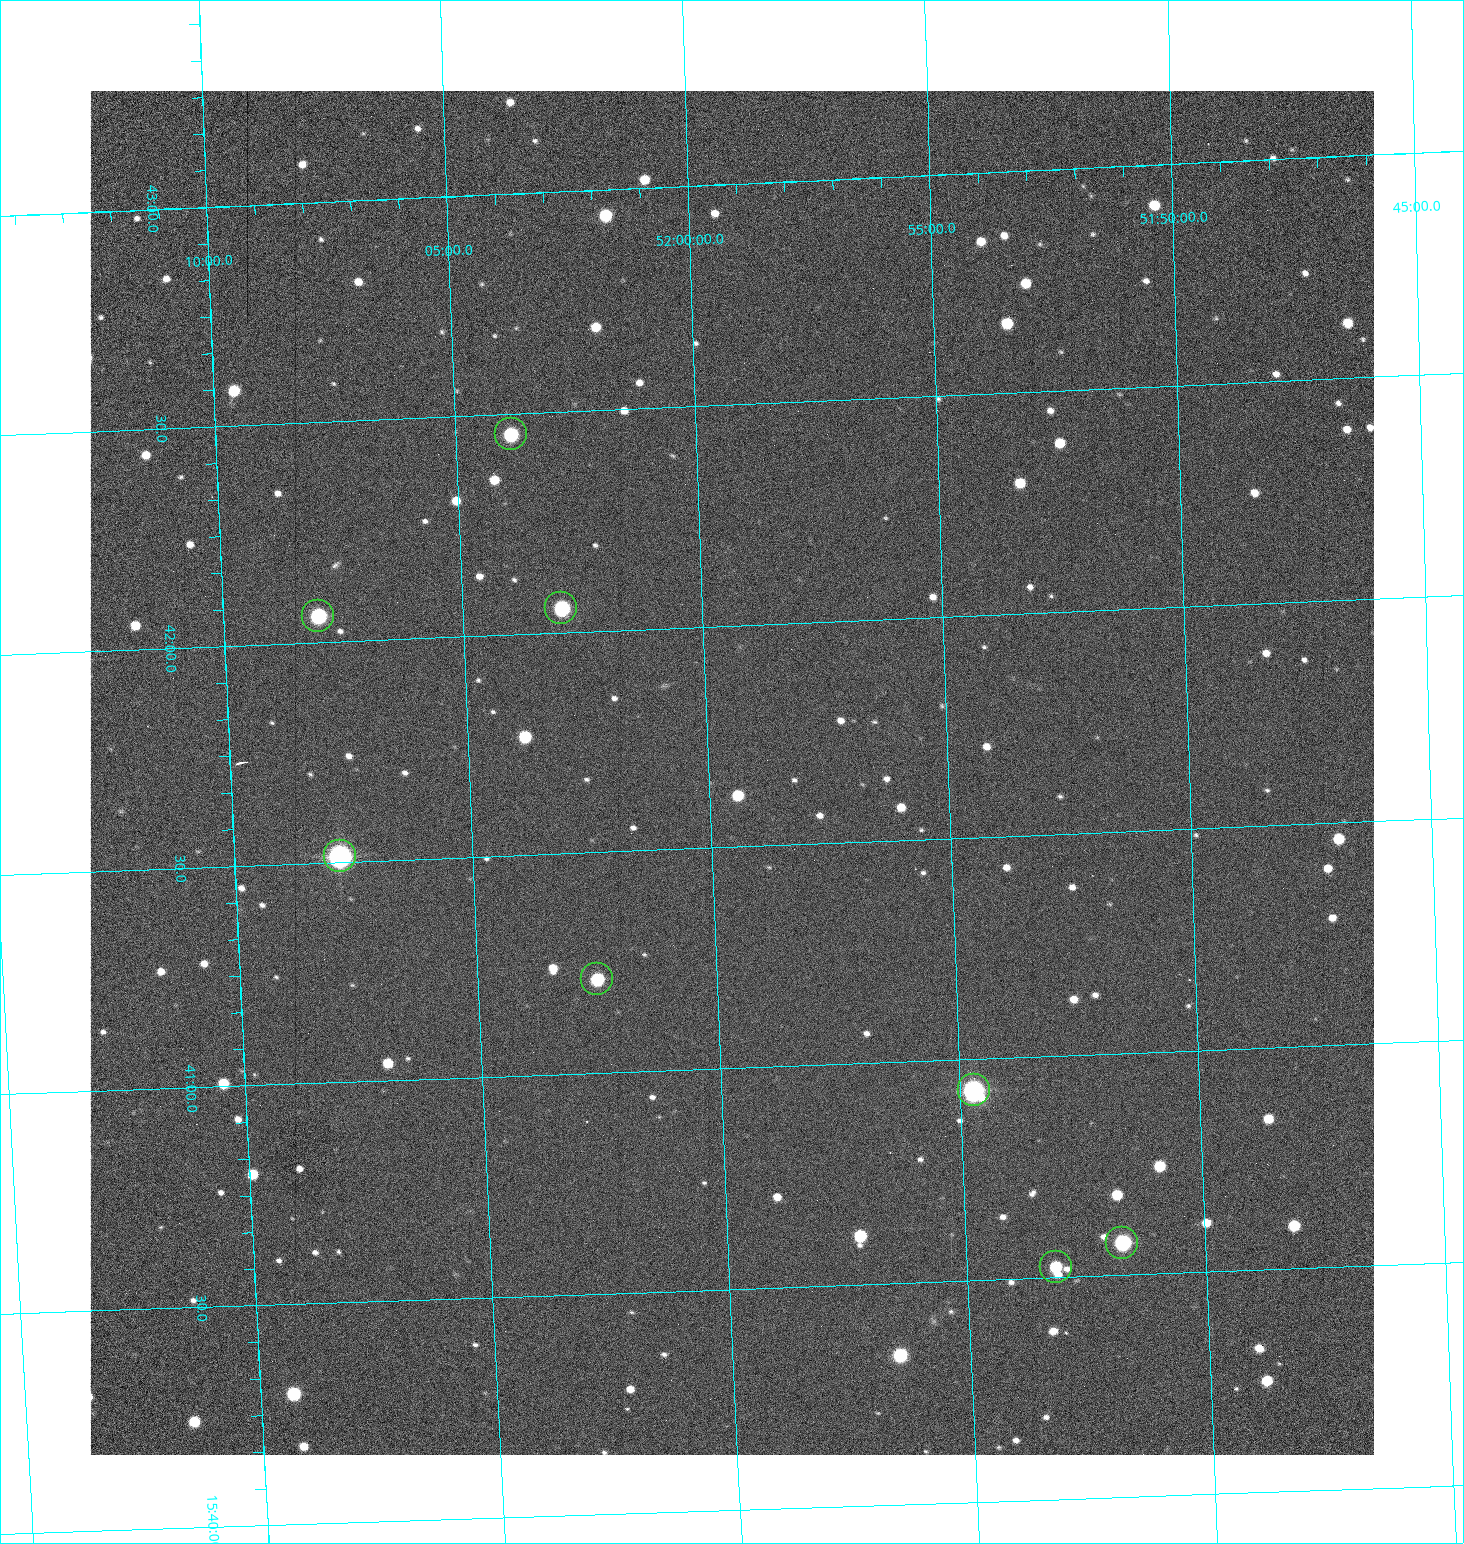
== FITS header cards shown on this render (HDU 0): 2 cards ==
NAXIS1  =                 1284 /fastest changing axis
NAXIS2  =                 1364 /next to fastest changing axis

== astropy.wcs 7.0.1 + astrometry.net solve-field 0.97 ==
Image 1284 x 1364 px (HDU 0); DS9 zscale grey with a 90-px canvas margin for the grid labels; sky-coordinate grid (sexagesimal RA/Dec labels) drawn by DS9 from the SOLVED WCS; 8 Tycho-2 reference stars matched to detected sources circled (green)
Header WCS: RA---TAN/DEC--TAN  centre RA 15:41:40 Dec +52:00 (235.42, +51.99 deg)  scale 1.26 arcsec/px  FOV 26.9' x 28.5'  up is +92 deg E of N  parity flipped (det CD > 0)
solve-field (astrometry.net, Tycho-2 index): VERIFIED the header's WCS against the Tycho-2 star catalogue (8 matches, 0 conflicts) and refined it, rather than solving blind
Solved WCS: RA---TAN-SIP/DEC--TAN-SIP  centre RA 15:41:40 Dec +52:00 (235.42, +51.99 deg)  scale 1.25 arcsec/px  FOV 26.8' x 28.5'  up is +92 deg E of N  parity flipped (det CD > 0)
The solver's refit moves the header's centre by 0.71 arcsec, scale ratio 0.9977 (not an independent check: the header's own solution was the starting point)
Tycho-2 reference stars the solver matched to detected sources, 8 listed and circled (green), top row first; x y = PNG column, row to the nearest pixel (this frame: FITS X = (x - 90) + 1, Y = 1364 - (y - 91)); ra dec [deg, ICRS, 3 dp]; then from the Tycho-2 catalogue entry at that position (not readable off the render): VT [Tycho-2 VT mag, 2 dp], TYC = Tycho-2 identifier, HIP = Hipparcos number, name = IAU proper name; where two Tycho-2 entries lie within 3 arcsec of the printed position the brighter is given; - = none
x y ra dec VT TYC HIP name
511 434 235.614 +52.064 11.61 3489-1132-1 - -
561 608 235.514 +52.049 11.19 3489-1407-1 - -
318 616 235.515 +52.133 11.12 3489-1380-1 - -
340 856 235.378 +52.130 9.31 3489-1322-1 76850 -
597 979 235.303 +52.042 11.52 3489-958-1 - -
974 1090 235.232 +51.912 9.59 3489-824-1 - -
1122 1243 235.143 +51.862 10.97 3489-1016-1 - -
1056 1267 235.131 +51.886 12.29 3489-908-1 - -